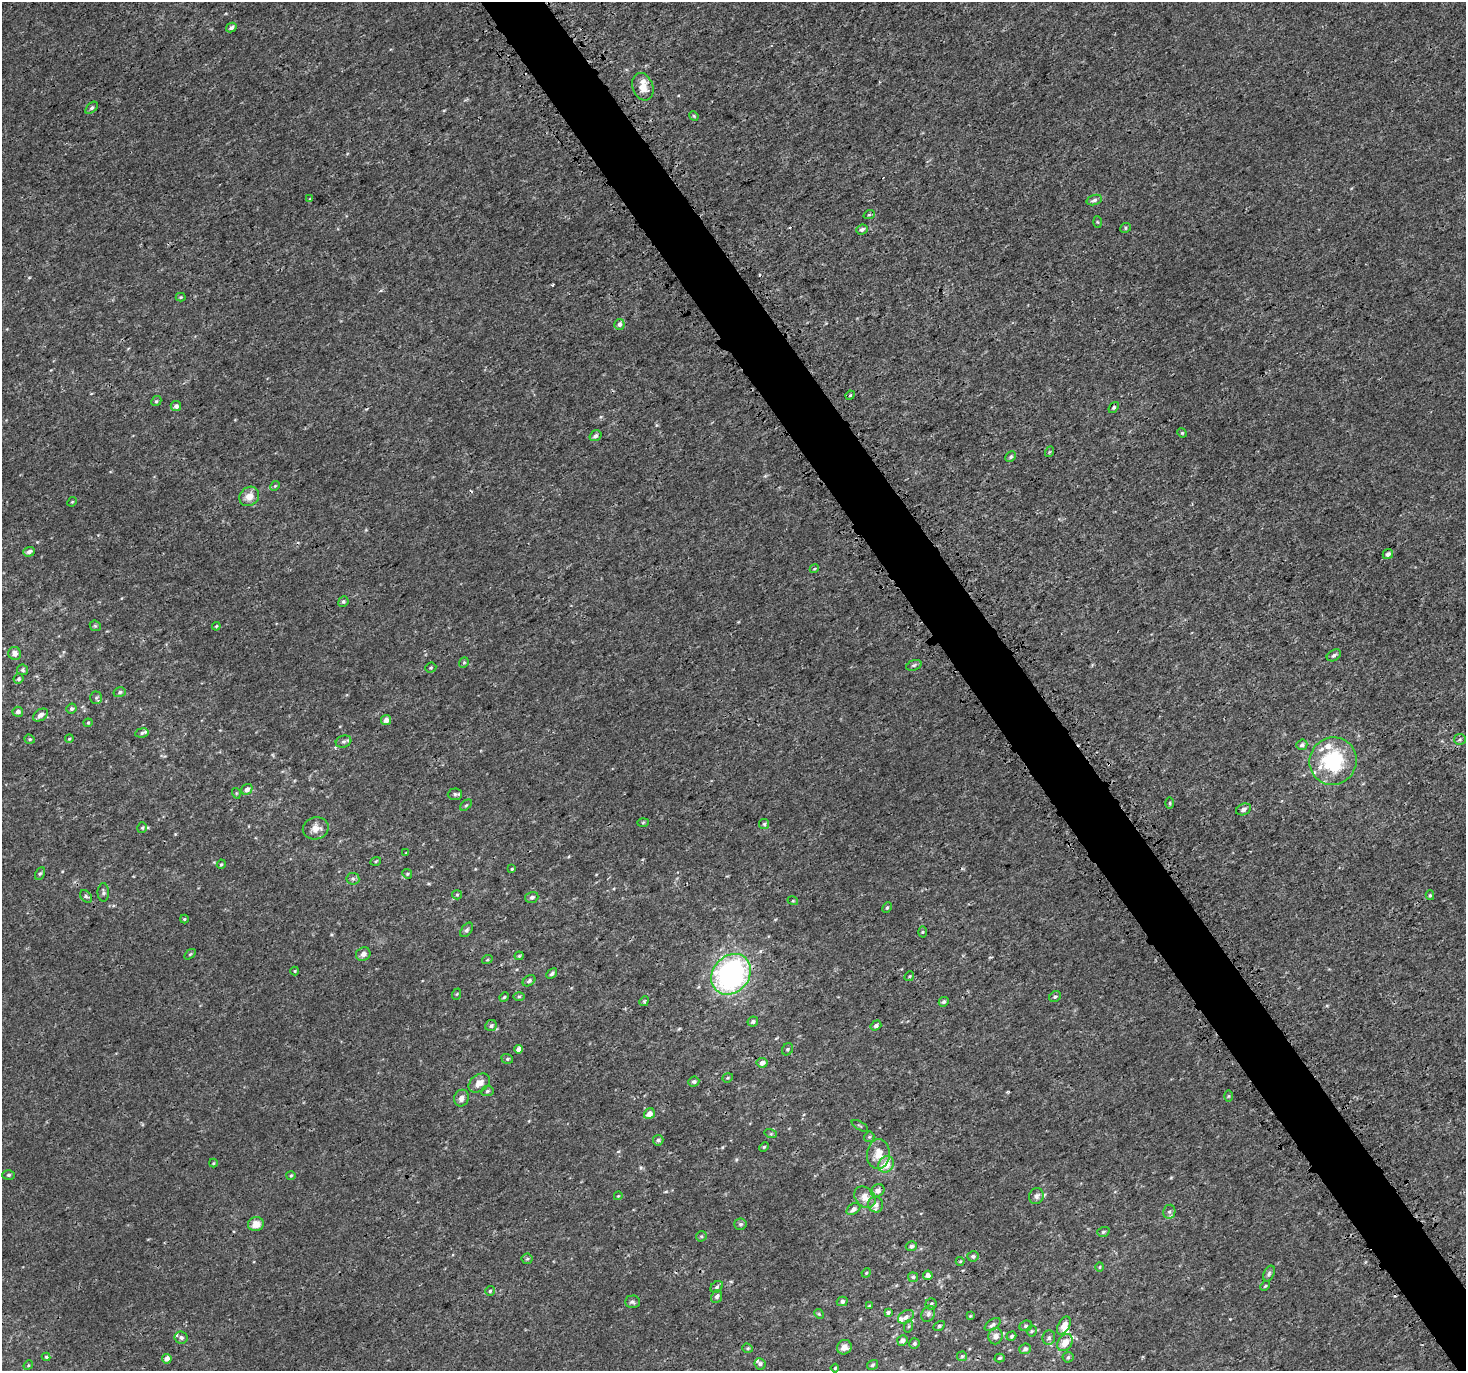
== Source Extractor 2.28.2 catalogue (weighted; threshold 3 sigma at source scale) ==
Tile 6 of 4 x 4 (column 2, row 2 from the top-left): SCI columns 1619-3082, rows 2976-4344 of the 6079 x 5980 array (HDU 1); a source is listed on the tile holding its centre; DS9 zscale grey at full resolution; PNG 1468 x 1373 px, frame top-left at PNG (2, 2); each listed source drawn as its Kron ellipse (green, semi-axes under 4 px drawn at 4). Shown black and unused: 4% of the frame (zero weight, under 3 of 4 exposures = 5% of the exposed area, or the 3 px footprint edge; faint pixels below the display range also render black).
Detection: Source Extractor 2.28.2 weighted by HDU 2 'WHT'; one run over the whole footprint, this tile lists its part. Background 6.68e-04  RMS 0.0014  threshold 0.00613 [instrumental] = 3 sigma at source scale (4.5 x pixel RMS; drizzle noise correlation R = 1.50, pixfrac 1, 0.0396/0.0396 arcsec/px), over >= 5 px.
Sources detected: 191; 6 cosmic-ray / hot-pixel residue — neither listed nor drawn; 11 inside a brighter listed object's ellipse — not listed separately; the other 174 listed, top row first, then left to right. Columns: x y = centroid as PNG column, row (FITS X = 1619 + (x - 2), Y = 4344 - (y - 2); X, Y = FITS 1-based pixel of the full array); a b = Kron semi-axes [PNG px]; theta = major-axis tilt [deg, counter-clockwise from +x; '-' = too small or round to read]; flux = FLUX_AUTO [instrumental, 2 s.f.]
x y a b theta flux
231 27 5 4 - 0.36
643 87 14 10 -69 1.7
92 108 7 4 43 0.27
694 116 5 4 - 0.14
310 199 3 2 - 0.12
1094 200 8 5 17 0.37
869 215 6 3 19 0.14
1097 222 5 4 - 0.14
1126 228 5 4 - 0.19
862 230 6 4 23 0.43
181 297 5 4 - 0.14
619 324 5 5 - 0.51
850 395 5 4 - 0.13
156 401 5 4 - 0.2
176 406 5 5 - 0.44
1114 407 6 4 52 0.22
1182 433 5 4 - 0.15
595 436 6 5 - 0.33
1049 452 5 3 - 0.12
1011 457 6 4 47 0.27
275 486 5 4 - 0.14
249 496 10 9 - 1.3
72 502 5 4 - 0.13
29 552 6 5 - 0.54
1388 554 5 5 - 0.48
814 569 5 3 - 0.12
343 602 5 5 - 0.27
95 626 6 5 - 0.2
216 626 4 3 - 0.14
15 653 6 6 - 0.75
1334 655 8 5 32 0.31
464 663 5 4 - 0.18
914 665 8 5 19 0.26
431 668 5 5 - 0.19
23 670 5 5 - 0.23
19 679 5 5 - 0.27
120 692 6 5 - 0.27
96 698 6 6 - 0.27
71 709 5 4 - 0.26
18 712 5 5 - 0.48
40 715 8 5 34 0.56
386 720 5 4 - 0.66
88 723 4 4 - 0.14
142 733 7 4 10 0.26
30 739 5 4 - 0.19
69 739 4 3 - 0.12
1460 739 6 5 - 0.23
343 741 8 6 17 0.31
1302 745 5 5 - 0.31
1333 761 24 23 - 9.4
247 789 6 5 - 0.6
236 793 5 3 - 0.12
455 794 7 5 2 0.27
1170 803 6 4 -90 0.19
466 805 7 4 44 0.18
1244 809 8 5 24 0.45
643 822 6 4 2 0.14
764 824 5 5 - 0.2
142 828 5 4 - 0.19
316 828 13 11 12 1.2
406 853 4 3 - 0.11
376 861 5 3 - 0.12
221 864 5 4 - 0.16
512 869 4 3 - 0.14
40 874 7 4 61 0.21
407 874 5 4 - 0.18
353 879 6 5 - 0.29
103 892 9 6 -90 0.34
457 895 5 4 - 0.19
1430 895 5 4 - 0.19
86 896 7 5 -46 0.28
532 897 6 5 - 0.32
793 901 5 3 - 0.13
887 908 5 4 - 0.18
184 919 4 4 - 0.15
467 930 8 5 52 0.27
923 932 5 3 - 0.14
190 954 6 3 36 0.16
363 954 7 6 - 0.54
519 956 4 4 - 0.14
487 960 5 3 - 0.14
295 971 4 4 - 0.13
552 974 6 4 43 0.29
731 974 22 18 49 30
909 976 5 4 - 0.16
529 981 7 5 33 0.29
457 994 6 3 70 0.12
519 996 5 3 - 0.17
504 997 5 4 - 0.17
1055 997 6 5 - 0.26
644 1001 5 4 - 0.16
944 1002 5 4 - 0.28
753 1021 5 5 - 0.31
876 1025 5 4 - 0.38
491 1026 6 5 - 0.31
518 1049 4 4 - 0.79
787 1049 6 5 - 0.23
507 1059 6 4 -20 0.2
762 1063 5 5 - 0.78
728 1078 5 4 - 0.17
694 1082 6 5 - 0.32
479 1083 12 8 35 1.1
487 1091 6 5 - 0.21
1228 1096 5 3 - 0.14
461 1098 8 7 - 0.67
649 1114 6 5 - 0.96
860 1126 9 2 -31 0.12
771 1134 6 4 -17 0.17
869 1137 5 5 - 0.18
658 1140 5 5 - 0.28
764 1147 5 4 - 0.16
878 1154 15 11 85 1.8
213 1163 4 4 - 0.12
886 1164 8 7 - 1.9
9 1175 6 4 1 0.22
291 1175 5 4 - 0.15
878 1191 7 6 - 0.53
618 1196 4 3 - 0.11
1036 1196 8 7 - 0.47
865 1197 12 9 -46 1.2
876 1205 8 7 - 0.55
853 1209 7 5 34 0.46
1169 1212 7 6 - 0.35
256 1224 8 7 - 1.3
740 1224 6 5 - 0.27
1103 1232 6 4 17 0.23
701 1236 5 5 - 0.21
911 1246 6 5 - 0.25
973 1256 6 5 - 0.29
527 1259 5 5 - 0.2
960 1261 4 4 - 0.13
1100 1267 5 3 - 0.13
866 1273 5 3 - 0.13
1269 1273 8 5 64 0.31
928 1275 5 4 - 0.56
913 1277 5 5 - 0.19
1265 1286 6 3 45 0.15
717 1287 7 5 43 0.29
490 1291 5 5 - 0.19
717 1296 7 5 68 0.41
842 1301 5 5 - 0.32
632 1302 7 6 - 0.32
931 1304 6 5 - 0.23
869 1306 3 3 - 0.12
888 1312 4 4 - 0.23
819 1314 5 4 - 0.15
928 1314 8 6 65 0.39
970 1316 3 3 - 0.12
906 1317 8 6 34 0.5
993 1325 9 5 35 0.34
909 1326 6 4 71 0.16
939 1326 6 4 30 0.19
1026 1326 6 5 - 0.23
1064 1326 10 5 60 1.2
1032 1331 5 5 - 0.2
995 1336 8 7 - 0.66
1011 1336 5 4 - 0.21
181 1337 7 6 - 0.36
1049 1338 7 6 - 0.36
902 1340 5 5 - 0.54
914 1343 5 5 - 0.28
1065 1343 9 7 56 1.6
844 1347 8 7 - 0.82
748 1348 5 4 - 0.19
1025 1349 5 5 - 0.37
962 1356 5 4 - 0.16
46 1357 4 4 - 0.16
1068 1357 5 5 - 0.23
1000 1358 5 4 - 0.2
167 1359 5 4 - 0.84
760 1364 6 5 - 0.29
28 1365 5 4 - 0.16
872 1365 6 4 34 0.22
835 1368 4 3 - 0.13
Overlapping masked pixels (flux is a lower limit): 1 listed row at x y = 731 974